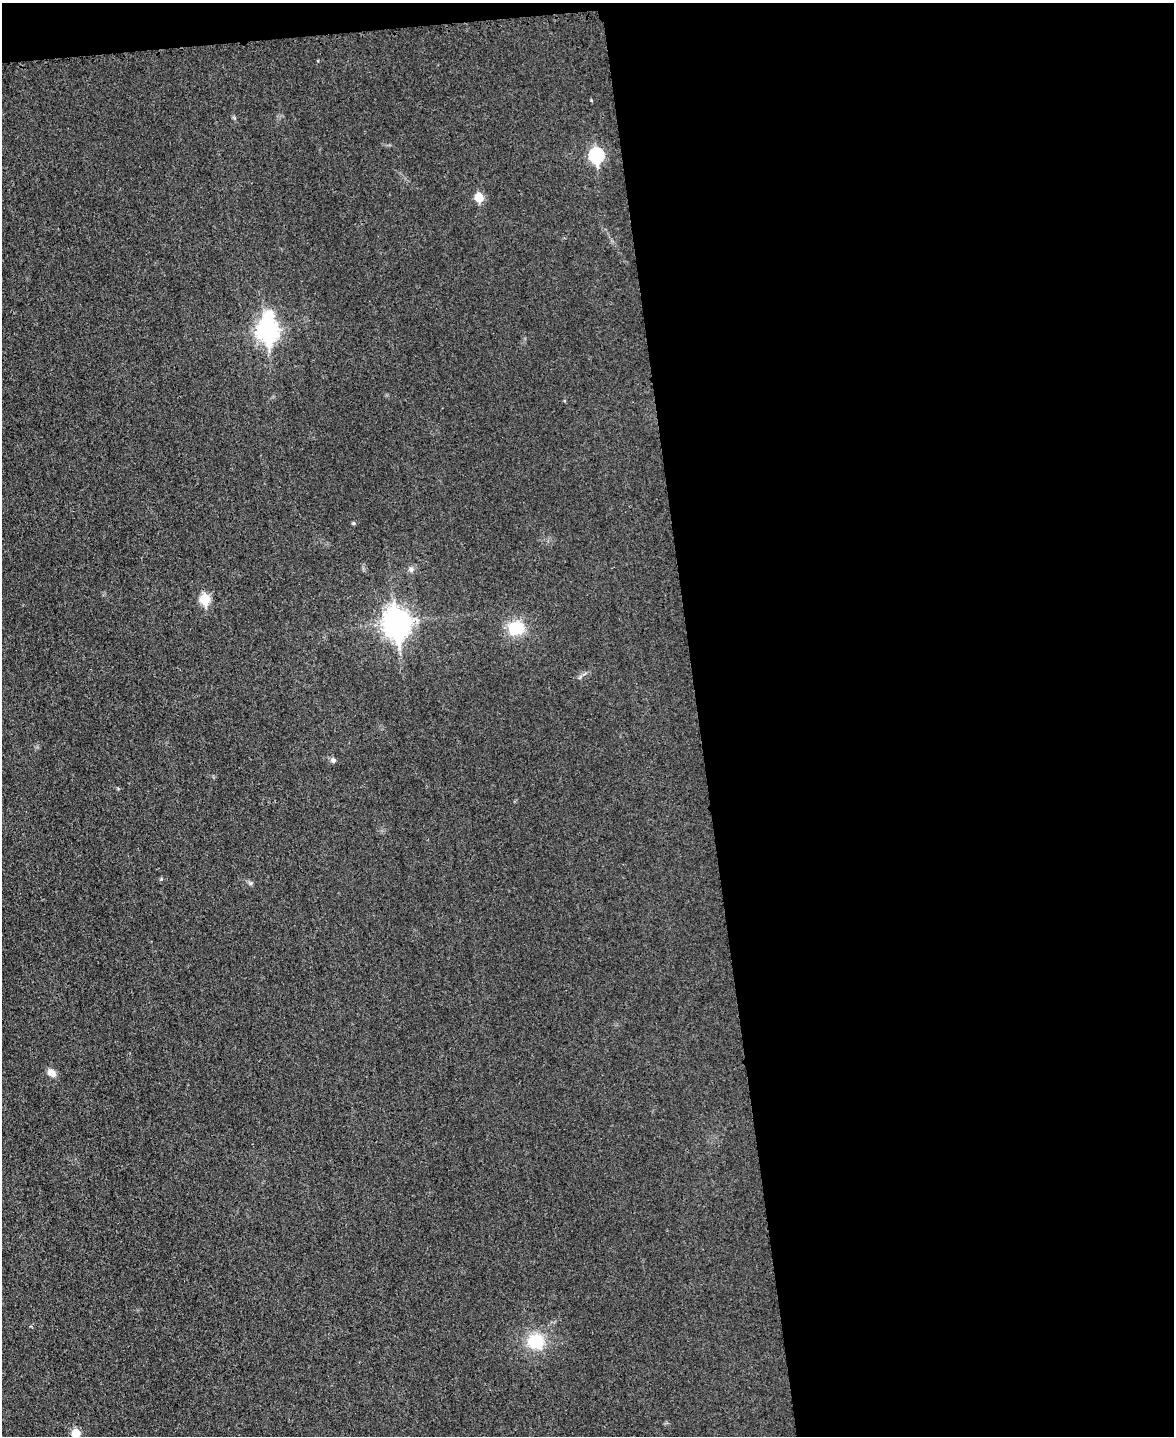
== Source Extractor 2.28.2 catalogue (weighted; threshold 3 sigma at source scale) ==
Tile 4 of 4 x 3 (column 4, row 1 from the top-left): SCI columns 3531-4702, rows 3119-4552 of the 4714 x 4696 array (HDU 1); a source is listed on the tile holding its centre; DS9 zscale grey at full resolution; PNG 1176 x 1438 px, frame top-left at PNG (2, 3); no overlay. Shown black and unused: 42% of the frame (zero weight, under 3 of 4 exposures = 2% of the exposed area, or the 3 px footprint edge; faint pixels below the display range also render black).
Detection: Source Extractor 2.28.2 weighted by HDU 2 'WHT'; one run over the whole footprint, this tile lists its part. Background 0.0269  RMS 0.0049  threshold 0.0222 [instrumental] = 3 sigma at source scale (4.5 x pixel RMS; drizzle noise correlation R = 1.50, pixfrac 1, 0.05/0.05 arcsec/px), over >= 5 px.
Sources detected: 12; all 12 listed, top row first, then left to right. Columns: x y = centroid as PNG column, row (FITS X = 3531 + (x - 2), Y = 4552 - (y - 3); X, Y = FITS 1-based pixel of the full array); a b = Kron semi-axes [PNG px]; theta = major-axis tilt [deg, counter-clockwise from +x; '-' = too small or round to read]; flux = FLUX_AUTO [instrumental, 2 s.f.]
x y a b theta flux
596 155 8 7 - 60
479 197 6 5 - 14
268 330 12 8 90 250
353 523 5 4 - 0.7
411 569 7 7 - 1.4
205 599 6 5 - 23
397 623 11 9 -82 490
516 628 19 16 3 14
333 760 6 5 - 1.5
52 1073 11 8 -35 3.4
536 1341 18 17 - 16
76 1433 6 5 - 16
Isophote crosses this tile's border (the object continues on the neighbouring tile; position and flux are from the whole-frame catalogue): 1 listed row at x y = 76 1433